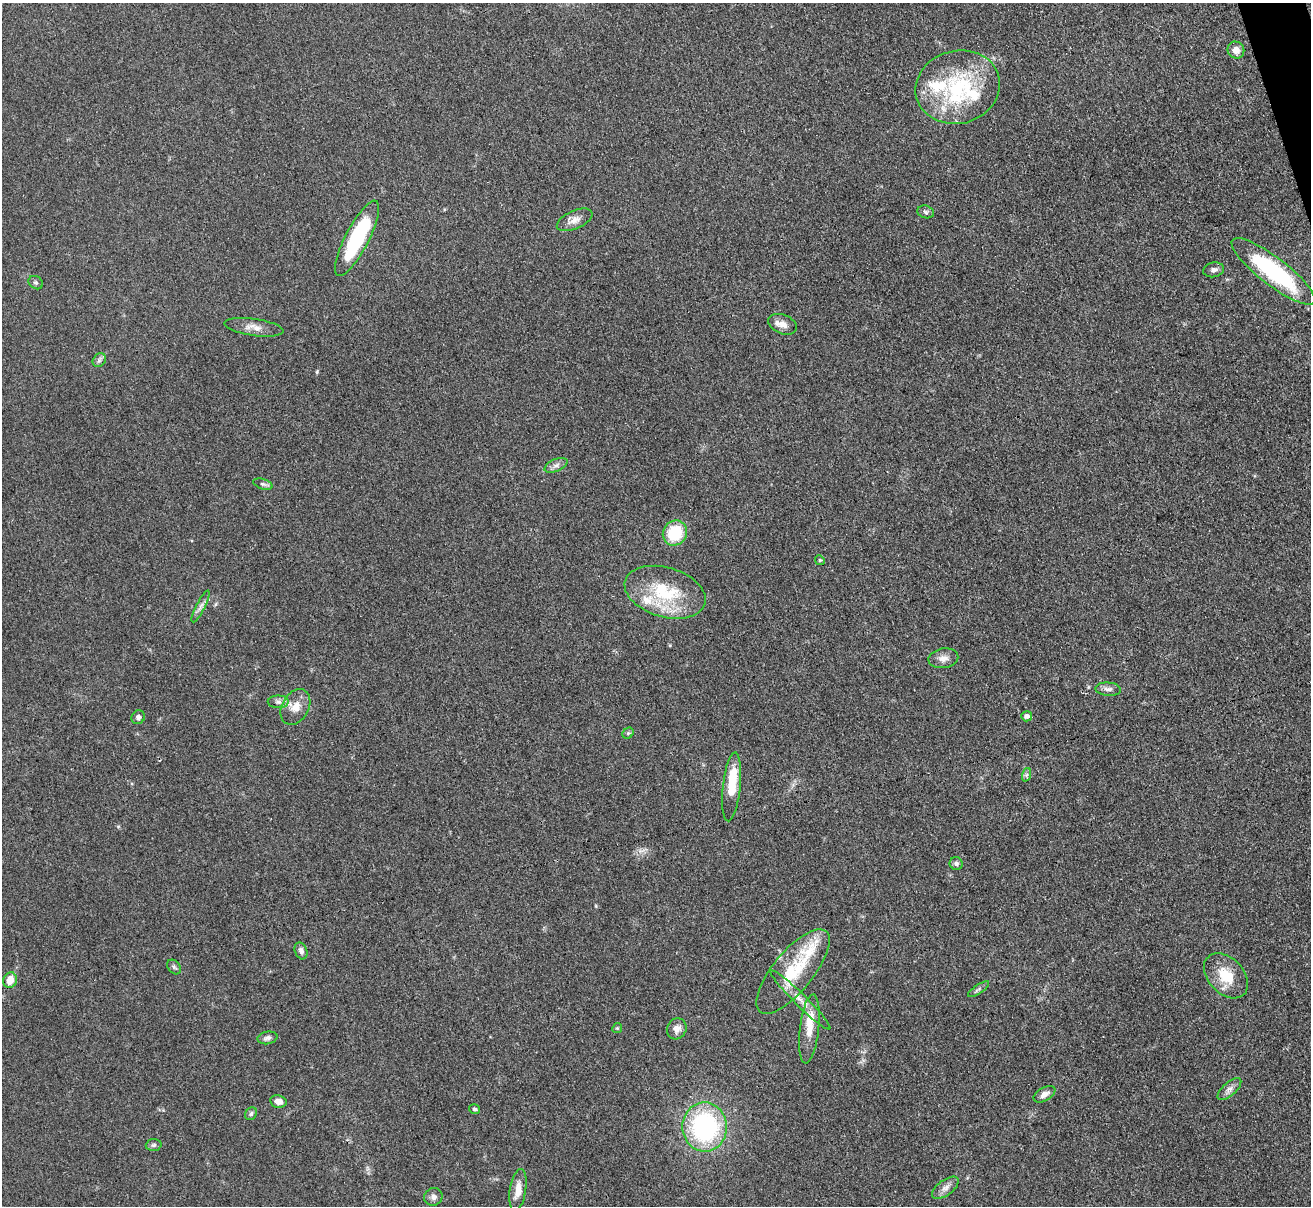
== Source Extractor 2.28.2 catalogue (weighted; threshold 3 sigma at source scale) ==
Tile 10 of 4 x 4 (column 2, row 3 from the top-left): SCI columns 1323-2631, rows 1482-2685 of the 5263 x 5247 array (HDU 1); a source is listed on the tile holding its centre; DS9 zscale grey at full resolution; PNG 1313 x 1208 px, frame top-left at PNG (2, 3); each listed source drawn as its Kron ellipse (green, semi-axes under 4 px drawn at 4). Shown black and unused: <1% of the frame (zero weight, under 3 of 4 exposures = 2% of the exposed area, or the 3 px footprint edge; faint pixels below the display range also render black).
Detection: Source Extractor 2.28.2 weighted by HDU 2 'WHT'; one run over the whole footprint, this tile lists its part. Background 0.0543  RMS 0.0056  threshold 0.0253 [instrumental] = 3 sigma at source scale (4.5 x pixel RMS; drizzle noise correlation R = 1.50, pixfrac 1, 0.05/0.05 arcsec/px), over >= 5 px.
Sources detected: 55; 1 inside a brighter object's white glare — neither listed nor drawn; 6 inside a brighter listed object's ellipse — not listed separately; the other 48 listed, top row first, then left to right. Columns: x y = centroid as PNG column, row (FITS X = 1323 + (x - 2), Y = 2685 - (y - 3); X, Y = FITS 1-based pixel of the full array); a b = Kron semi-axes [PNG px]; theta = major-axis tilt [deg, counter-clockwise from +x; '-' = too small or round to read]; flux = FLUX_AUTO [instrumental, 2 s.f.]
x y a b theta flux
1236 50 9 8 - 4.2
958 87 42 36 15 54
926 212 8 6 -17 1.3
575 220 19 9 24 4.5
357 238 42 11 63 49
1214 270 10 7 12 2.3
1273 271 51 14 -38 63
36 283 8 6 -36 1.3
783 324 15 9 -21 4.4
254 327 30 8 -8 5.2
99 360 7 6 - 1.5
556 465 12 6 23 2.4
263 484 10 5 -18 1.4
675 533 13 11 57 23
820 560 5 4 - 0.73
665 592 42 24 -17 34
200 606 17 4 63 2.4
943 658 15 10 9 3.9
1108 689 13 6 -4 2.4
278 702 10 6 0 2.1
295 707 19 13 60 7.4
1027 716 5 5 - 2.3
138 717 7 6 - 1.6
628 733 6 5 - 0.87
1026 775 7 4 71 1.1
732 787 34 9 84 14
956 864 7 6 - 1.6
301 951 9 6 -71 2.2
174 967 8 6 -49 1.2
793 971 52 20 51 31
1226 976 26 17 -46 16
10 980 8 6 75 6.7
979 989 12 4 34 1.4
800 1000 41 6 -45 7.9
617 1028 5 4 - 0.66
677 1029 11 9 64 3.6
809 1029 34 9 83 10
267 1038 10 6 11 2
1229 1089 14 6 41 3
1044 1094 12 6 29 3.2
278 1101 8 6 -9 3.5
475 1109 5 4 - 0.97
251 1114 7 5 58 1.1
705 1127 24 22 -87 85
154 1145 8 6 4 1.4
945 1188 15 7 36 3.4
518 1190 21 8 81 7
433 1197 9 8 - 2.4